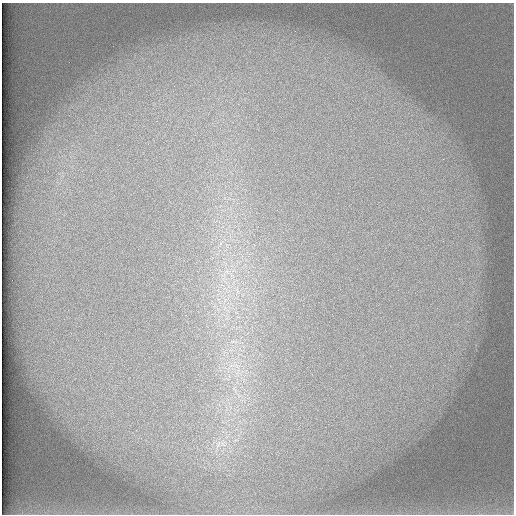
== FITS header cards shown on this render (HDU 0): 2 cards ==
NAXIS1  =                  512 /
NAXIS2  =                  512 /

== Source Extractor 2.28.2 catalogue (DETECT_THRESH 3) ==
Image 512 x 512 px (HDU 0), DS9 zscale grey, 1 PNG px = 1 image px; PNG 516 x 516 px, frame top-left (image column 1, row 512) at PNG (2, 3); no overlay
Background 102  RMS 3.3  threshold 9.87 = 3 sigma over >= 5 px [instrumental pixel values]
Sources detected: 6; all 6 listed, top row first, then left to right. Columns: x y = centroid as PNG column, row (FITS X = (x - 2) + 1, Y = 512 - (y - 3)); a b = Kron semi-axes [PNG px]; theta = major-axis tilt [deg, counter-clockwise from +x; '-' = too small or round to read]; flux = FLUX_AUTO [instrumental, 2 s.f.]
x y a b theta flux
227 272 12 8 -3 2300
237 290 16 5 -80 1600
224 308 8 4 71 820
234 342 13 4 -8 950
232 365 13 3 15 920
218 444 13 6 66 1500